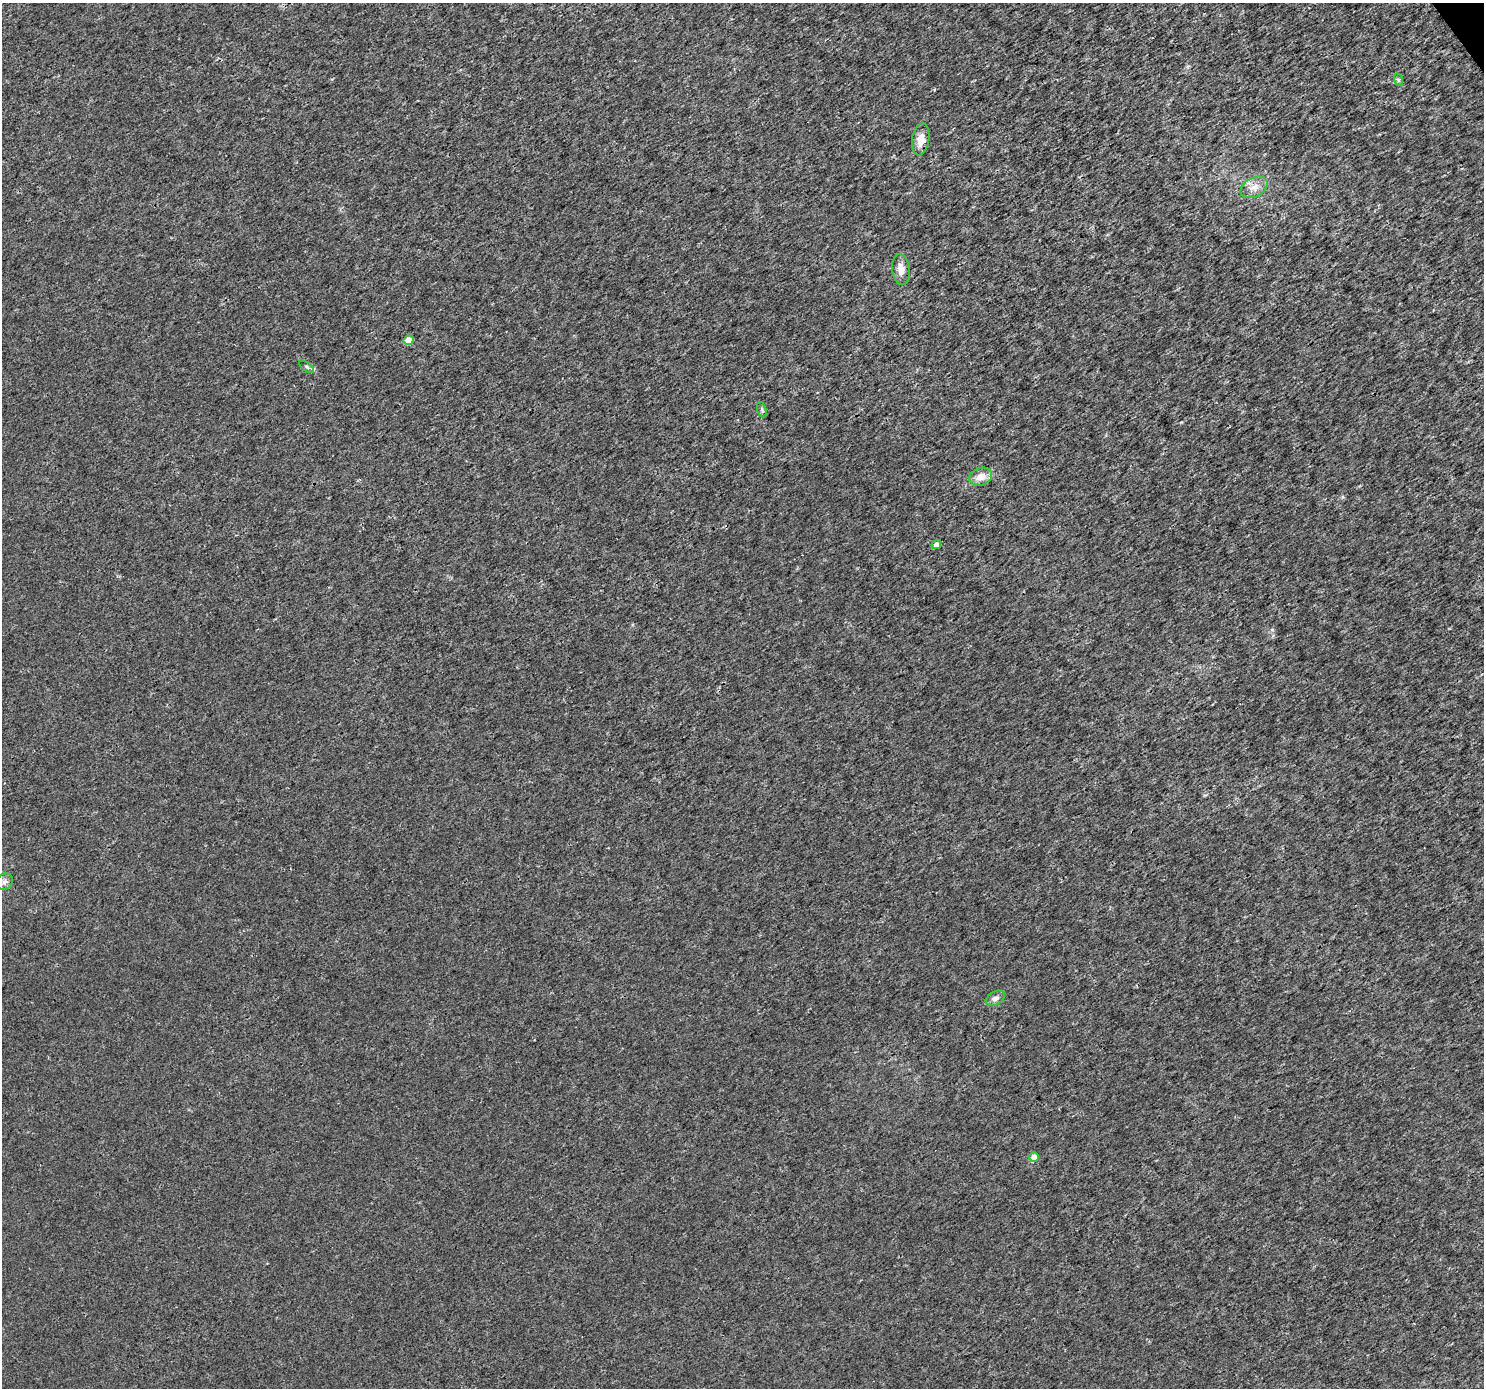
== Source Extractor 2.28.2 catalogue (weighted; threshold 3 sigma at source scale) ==
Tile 10 of 4 x 4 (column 2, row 3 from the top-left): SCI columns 1488-2969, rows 1574-2959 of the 5933 x 5856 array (HDU 1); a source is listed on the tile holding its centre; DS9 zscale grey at full resolution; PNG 1486 x 1390 px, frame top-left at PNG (2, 3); each listed source drawn as its Kron ellipse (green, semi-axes under 4 px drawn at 4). Shown black and unused: <1% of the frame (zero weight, under 3 of 4 exposures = <1% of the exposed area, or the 3 px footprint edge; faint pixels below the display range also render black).
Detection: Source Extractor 2.28.2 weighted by HDU 2 'WHT'; one run over the whole footprint, this tile lists its part. Background 0.00147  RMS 0.0022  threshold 0.01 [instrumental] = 3 sigma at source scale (4.5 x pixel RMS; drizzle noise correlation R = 1.50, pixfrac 1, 0.0396/0.0396 arcsec/px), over >= 5 px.
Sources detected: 13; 1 inside a brighter listed object's ellipse — not listed separately; the other 12 listed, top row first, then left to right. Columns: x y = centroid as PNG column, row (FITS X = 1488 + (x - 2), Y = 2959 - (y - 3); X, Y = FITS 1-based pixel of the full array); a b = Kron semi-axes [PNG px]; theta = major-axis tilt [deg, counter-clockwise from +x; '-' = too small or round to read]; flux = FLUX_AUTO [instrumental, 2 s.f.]
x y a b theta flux
1399 80 6 4 -71 0.31
921 139 16 8 81 2.4
1254 187 14 9 28 2
901 269 15 9 -82 2
409 340 5 4 - 3.7
307 367 8 4 -36 0.48
762 410 8 4 -72 0.4
981 477 12 8 20 2.5
936 545 5 4 - 1.9
4 882 9 7 42 0.86
995 998 10 6 30 0.99
1034 1157 5 4 - 2.4